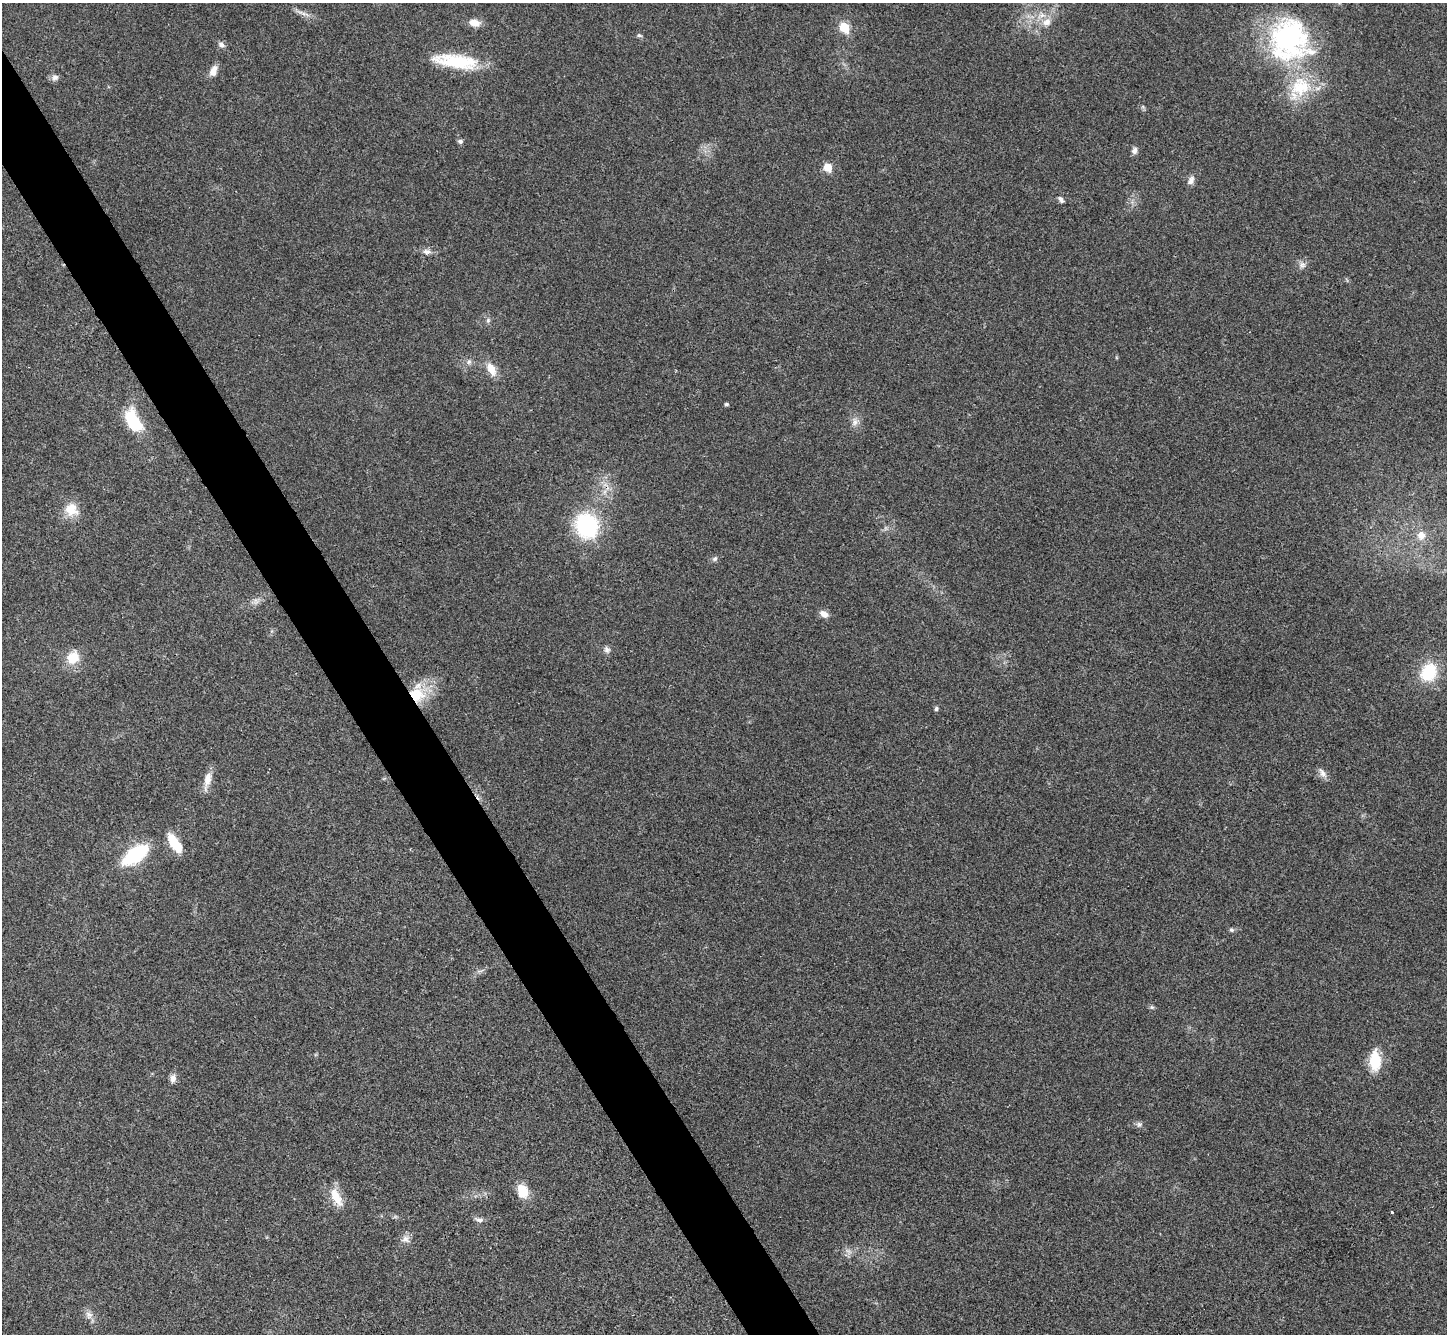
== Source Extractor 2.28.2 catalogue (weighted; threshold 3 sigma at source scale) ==
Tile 11 of 4 x 4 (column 3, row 3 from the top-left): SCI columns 2896-4340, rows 1626-2957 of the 5788 x 5779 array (HDU 1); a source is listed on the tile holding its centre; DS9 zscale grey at full resolution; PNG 1449 x 1336 px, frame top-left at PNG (2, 3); no overlay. Shown black and unused: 5% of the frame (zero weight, under 3 of 4 exposures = <1% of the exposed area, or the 3 px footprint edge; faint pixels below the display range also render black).
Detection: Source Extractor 2.28.2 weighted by HDU 2 'WHT'; one run over the whole footprint, this tile lists its part. Background 0.0209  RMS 0.0039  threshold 0.0177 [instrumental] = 3 sigma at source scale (4.5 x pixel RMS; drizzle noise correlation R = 1.50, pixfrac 1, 0.05/0.05 arcsec/px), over >= 5 px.
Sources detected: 54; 3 inside a brighter listed object's ellipse — not listed separately; the other 51 listed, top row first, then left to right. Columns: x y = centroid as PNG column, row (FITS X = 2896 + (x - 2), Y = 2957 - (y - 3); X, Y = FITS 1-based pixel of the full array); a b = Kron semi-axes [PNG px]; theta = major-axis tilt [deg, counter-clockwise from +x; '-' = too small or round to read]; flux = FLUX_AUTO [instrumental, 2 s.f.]
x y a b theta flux
304 14 22 4 -17 2.1
1041 15 15 9 23 4.8
475 23 13 8 -12 3.8
844 27 6 5 - 20
639 35 7 5 -17 0.76
1289 40 56 51 -73 73
221 45 9 7 -49 1.5
456 61 52 15 -7 21
213 71 13 8 69 3.5
55 78 10 8 26 1.5
460 141 6 6 - 1
1135 150 8 6 55 1.9
827 167 6 5 - 10
1191 180 13 8 63 2.1
1061 200 9 5 -51 1.2
427 252 11 7 -8 1.9
1302 265 10 9 - 2
488 320 7 5 69 0.94
469 362 7 6 - 1.2
491 369 16 9 -63 5.5
726 404 6 4 -13 0.6
133 421 24 13 -62 20
855 422 12 8 65 2.3
71 509 19 17 -45 7.3
587 526 14 13 - 63
1421 535 10 10 - 3.7
715 558 8 6 44 1.1
256 601 11 8 36 2.1
824 614 11 7 -29 2.7
607 650 10 8 -53 1.5
73 658 17 14 55 8.1
1428 672 18 14 55 19
417 695 22 19 -20 15
936 708 5 5 - 0.79
1323 773 16 8 -56 2.3
207 780 24 8 77 4.5
174 843 21 9 -56 12
135 855 26 11 35 34
1231 930 6 6 - 0.93
479 971 9 3 5 0.88
1152 1007 7 5 -20 0.78
1375 1061 23 12 -90 12
173 1078 10 8 84 2.2
1139 1124 8 7 - 1.2
522 1191 14 11 -75 8.7
336 1197 25 11 -62 7.7
1392 1212 3 3 - 0.78
479 1219 13 6 -15 1.5
405 1239 12 10 1 2.4
848 1251 11 5 -45 1.5
89 1315 12 10 -62 2.4
Overlapping masked pixels (flux is a lower limit): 2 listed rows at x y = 587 526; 417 695